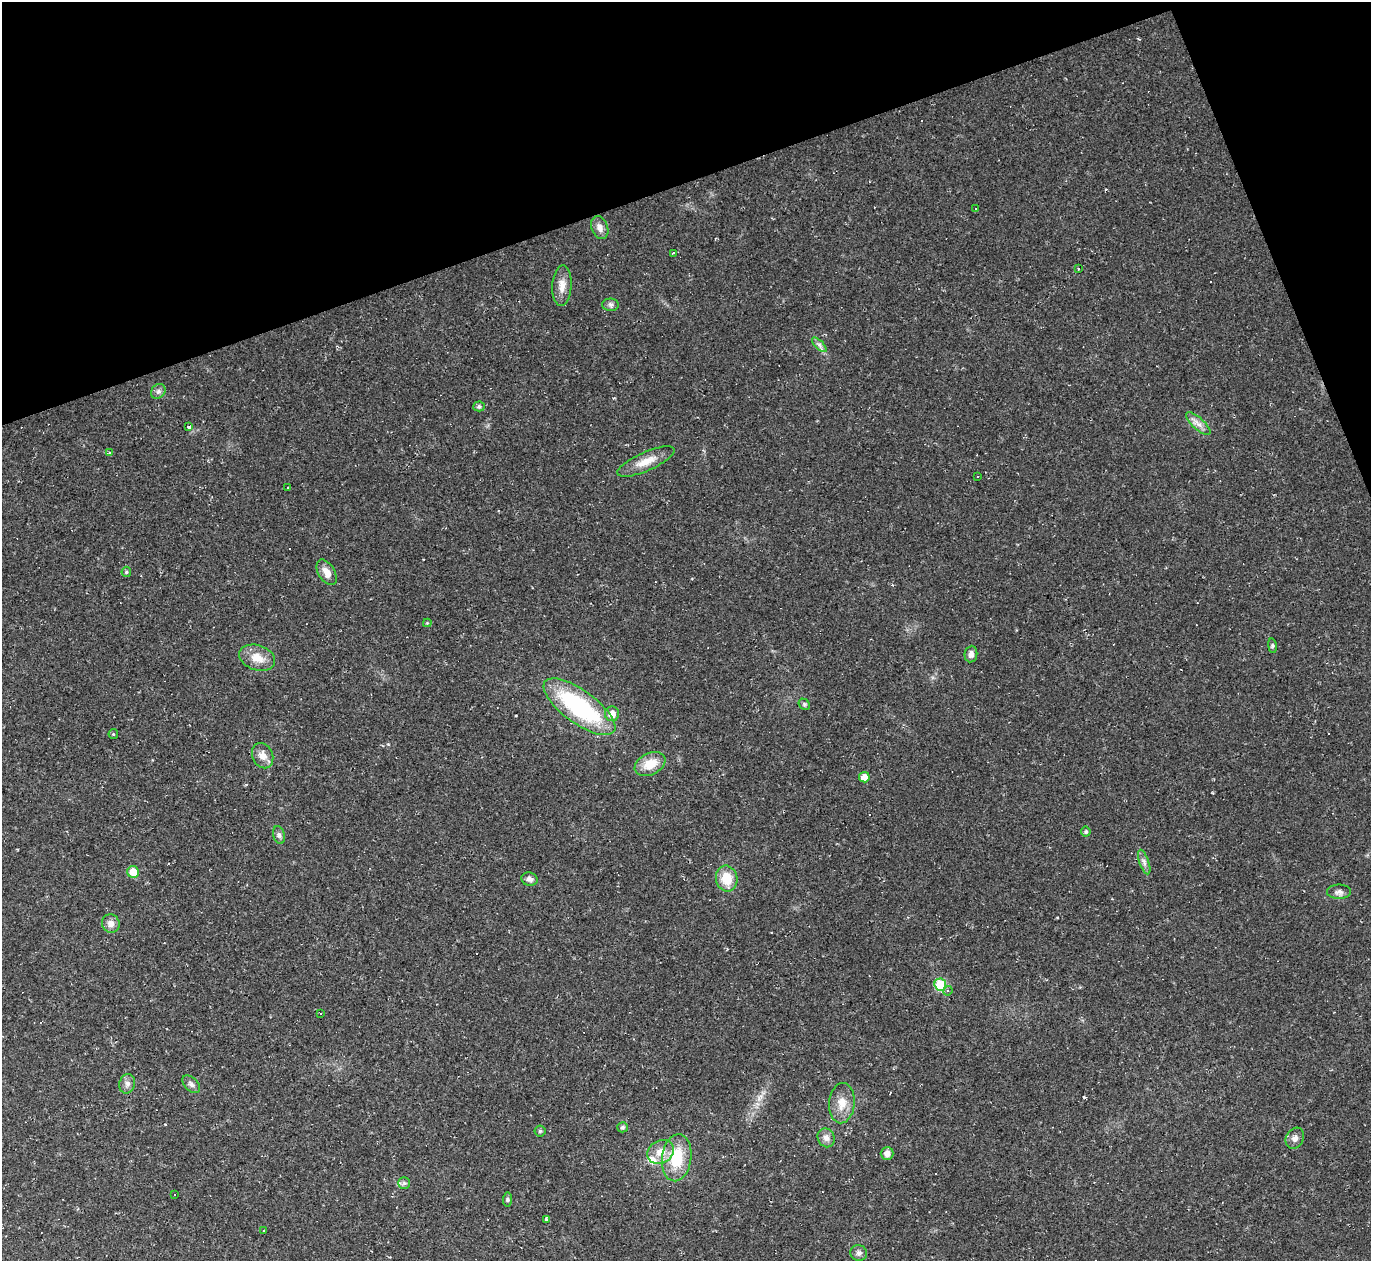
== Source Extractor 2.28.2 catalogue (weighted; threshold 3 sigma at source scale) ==
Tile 3 of 4 x 4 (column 3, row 1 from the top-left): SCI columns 2737-4105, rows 4053-5311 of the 5473 x 5459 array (HDU 1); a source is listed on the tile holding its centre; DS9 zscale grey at full resolution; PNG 1373 x 1263 px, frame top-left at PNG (2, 2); each listed source drawn as its Kron ellipse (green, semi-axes under 4 px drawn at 4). Shown black and unused: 18% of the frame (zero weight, under 2 of 3 exposures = <1% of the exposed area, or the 3 px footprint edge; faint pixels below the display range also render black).
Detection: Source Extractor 2.28.2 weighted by HDU 2 'WHT'; one run over the whole footprint, this tile lists its part. Background 0.0498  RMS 0.0071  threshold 0.0321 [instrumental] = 3 sigma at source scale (4.5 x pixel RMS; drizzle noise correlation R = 1.50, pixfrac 1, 0.05/0.05 arcsec/px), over >= 5 px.
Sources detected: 74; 18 cosmic-ray / hot-pixel residue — neither listed nor drawn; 1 inside a brighter listed object's ellipse — not listed separately; the other 55 listed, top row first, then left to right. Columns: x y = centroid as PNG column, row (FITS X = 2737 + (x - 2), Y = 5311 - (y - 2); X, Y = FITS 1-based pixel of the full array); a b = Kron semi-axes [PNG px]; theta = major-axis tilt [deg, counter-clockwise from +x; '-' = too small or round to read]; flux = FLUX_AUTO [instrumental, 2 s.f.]
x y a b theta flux
976 209 3 3 - 17
600 228 12 8 -68 4.5
673 253 3 2 - 1.3
1079 269 2 2 - 0.7
562 286 20 9 87 7.1
611 305 8 6 -2 2
819 345 9 3 -45 1.8
158 391 8 6 47 2
479 406 5 5 - 1.6
1198 424 15 6 -42 4.4
189 427 4 3 - 3.1
110 453 3 3 - 2.3
646 462 31 9 24 11
978 476 2 2 - 0.54
288 487 3 2 - 0.59
126 572 5 5 - 1
327 572 14 8 -58 6.4
427 623 4 4 - 0.73
1272 646 7 4 -82 1.1
971 654 8 6 83 3.5
257 658 18 12 -18 10
804 704 6 5 - 1.2
579 707 42 16 -36 87
612 714 7 7 - 6.6
113 734 5 4 - 0.89
263 756 13 10 -66 6.1
650 764 16 11 25 13
864 777 5 5 - 6.8
1086 832 5 5 - 1.5
279 835 9 5 -75 2
1144 862 13 5 -71 2.7
133 872 6 5 - 12
529 879 8 6 -9 3.1
727 879 13 10 -78 15
1339 892 12 7 0 3.1
111 923 9 9 - 4.6
940 985 6 5 - 35
948 991 5 4 - 1
321 1014 3 3 - 1.4
127 1084 10 8 75 3.3
191 1084 10 6 -45 2.5
842 1103 20 13 85 9.7
622 1127 5 5 - 1.5
540 1131 5 5 - 1.2
826 1138 9 8 - 3.9
1295 1138 11 8 60 3.4
661 1152 14 11 28 9.5
887 1153 6 6 - 4.3
677 1158 23 14 82 26
404 1183 5 5 - 1.6
175 1195 2 2 - 0.51
507 1200 7 4 84 1.1
547 1219 3 3 - 1.9
264 1230 3 3 - 1.9
859 1253 8 8 - 2.4
Unlisted compact peaks at least as high as the median listed source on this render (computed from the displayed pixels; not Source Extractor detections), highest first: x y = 1084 1097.